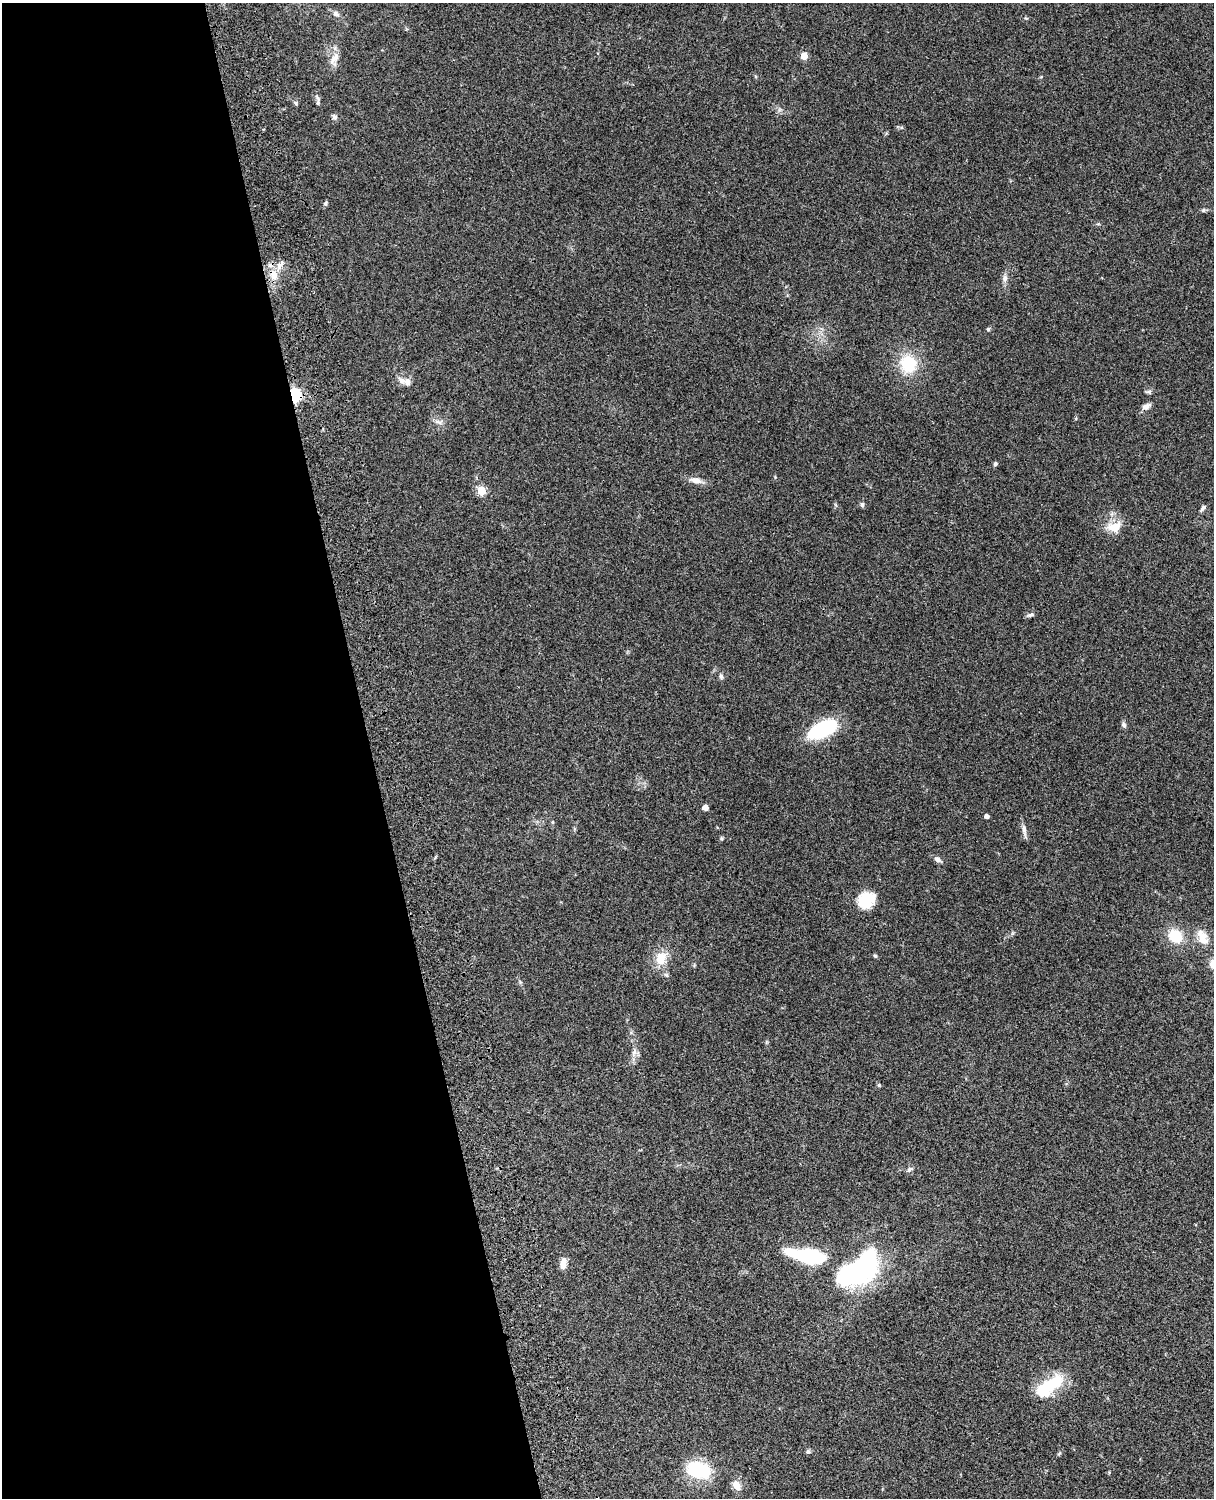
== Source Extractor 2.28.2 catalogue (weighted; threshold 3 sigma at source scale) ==
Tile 5 of 4 x 3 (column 1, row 2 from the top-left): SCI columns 121-1332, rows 1772-3267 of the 5086 x 4926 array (HDU 1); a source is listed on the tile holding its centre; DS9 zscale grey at full resolution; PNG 1216 x 1500 px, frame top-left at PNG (2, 3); no overlay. Shown black and unused: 31% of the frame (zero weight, under 3 of 4 exposures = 6% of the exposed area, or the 3 px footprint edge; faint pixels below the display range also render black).
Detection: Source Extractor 2.28.2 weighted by HDU 2 'WHT'; one run over the whole footprint, this tile lists its part. Background 0.0963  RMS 0.0062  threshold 0.0281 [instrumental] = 3 sigma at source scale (4.5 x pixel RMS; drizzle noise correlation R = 1.50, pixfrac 1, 0.05/0.05 arcsec/px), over >= 5 px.
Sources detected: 53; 2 inside a brighter object's white glare — not listed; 1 inside a brighter listed object's ellipse — not listed separately; the other 50 listed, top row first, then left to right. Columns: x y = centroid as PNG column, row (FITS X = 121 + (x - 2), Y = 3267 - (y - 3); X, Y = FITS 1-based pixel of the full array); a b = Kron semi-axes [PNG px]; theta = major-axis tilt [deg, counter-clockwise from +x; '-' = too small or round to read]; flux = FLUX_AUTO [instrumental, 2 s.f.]
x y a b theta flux
336 14 10 6 -33 2.1
804 56 5 5 - 12
336 57 17 9 79 5.4
318 98 10 5 -52 1.9
296 103 6 4 -88 0.89
334 117 7 6 - 1.7
325 203 7 5 54 1.1
1203 210 5 5 - 0.93
280 264 13 7 46 3.9
274 275 16 11 -66 7.9
1005 278 9 7 81 2.4
988 329 5 4 - 0.9
908 364 18 16 -57 24
401 380 10 7 -25 3.1
1149 392 7 4 -34 1.1
295 395 6 5 - 81
1146 406 13 6 21 2.8
438 422 13 5 -7 2.3
995 464 4 4 - 1.4
696 480 16 8 -11 4.6
481 491 5 5 - 23
862 505 7 5 -88 1.3
1203 508 8 5 47 1.5
1114 527 20 13 8 9.3
1030 615 11 4 18 1.5
721 676 7 5 -87 1.4
1123 725 7 5 -68 1.8
823 729 32 16 27 40
705 807 5 5 - 3.1
987 816 4 4 - 2.6
552 822 5 3 - 0.59
1024 829 16 6 -79 2.8
721 838 6 4 -89 0.74
937 859 9 6 -39 2.2
865 900 19 15 32 18
1175 936 14 12 -41 17
1202 937 20 13 -70 8.1
875 956 5 4 - 0.81
661 958 20 15 75 11
1213 964 11 9 -71 5.4
634 1052 12 6 73 2.9
910 1169 10 5 31 1.6
808 1256 32 10 -11 71
563 1263 14 7 83 4.7
858 1271 41 22 15 99
1051 1384 32 15 29 26
808 1451 6 5 - 1
1059 1454 5 4 - 0.72
699 1470 26 16 -17 34
736 1485 11 8 -50 5.2
Overlapping masked pixels (flux is a lower limit): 2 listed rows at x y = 274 275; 295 395
Isophote crosses this tile's border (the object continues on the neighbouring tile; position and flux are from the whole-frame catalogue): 1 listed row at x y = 1213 964